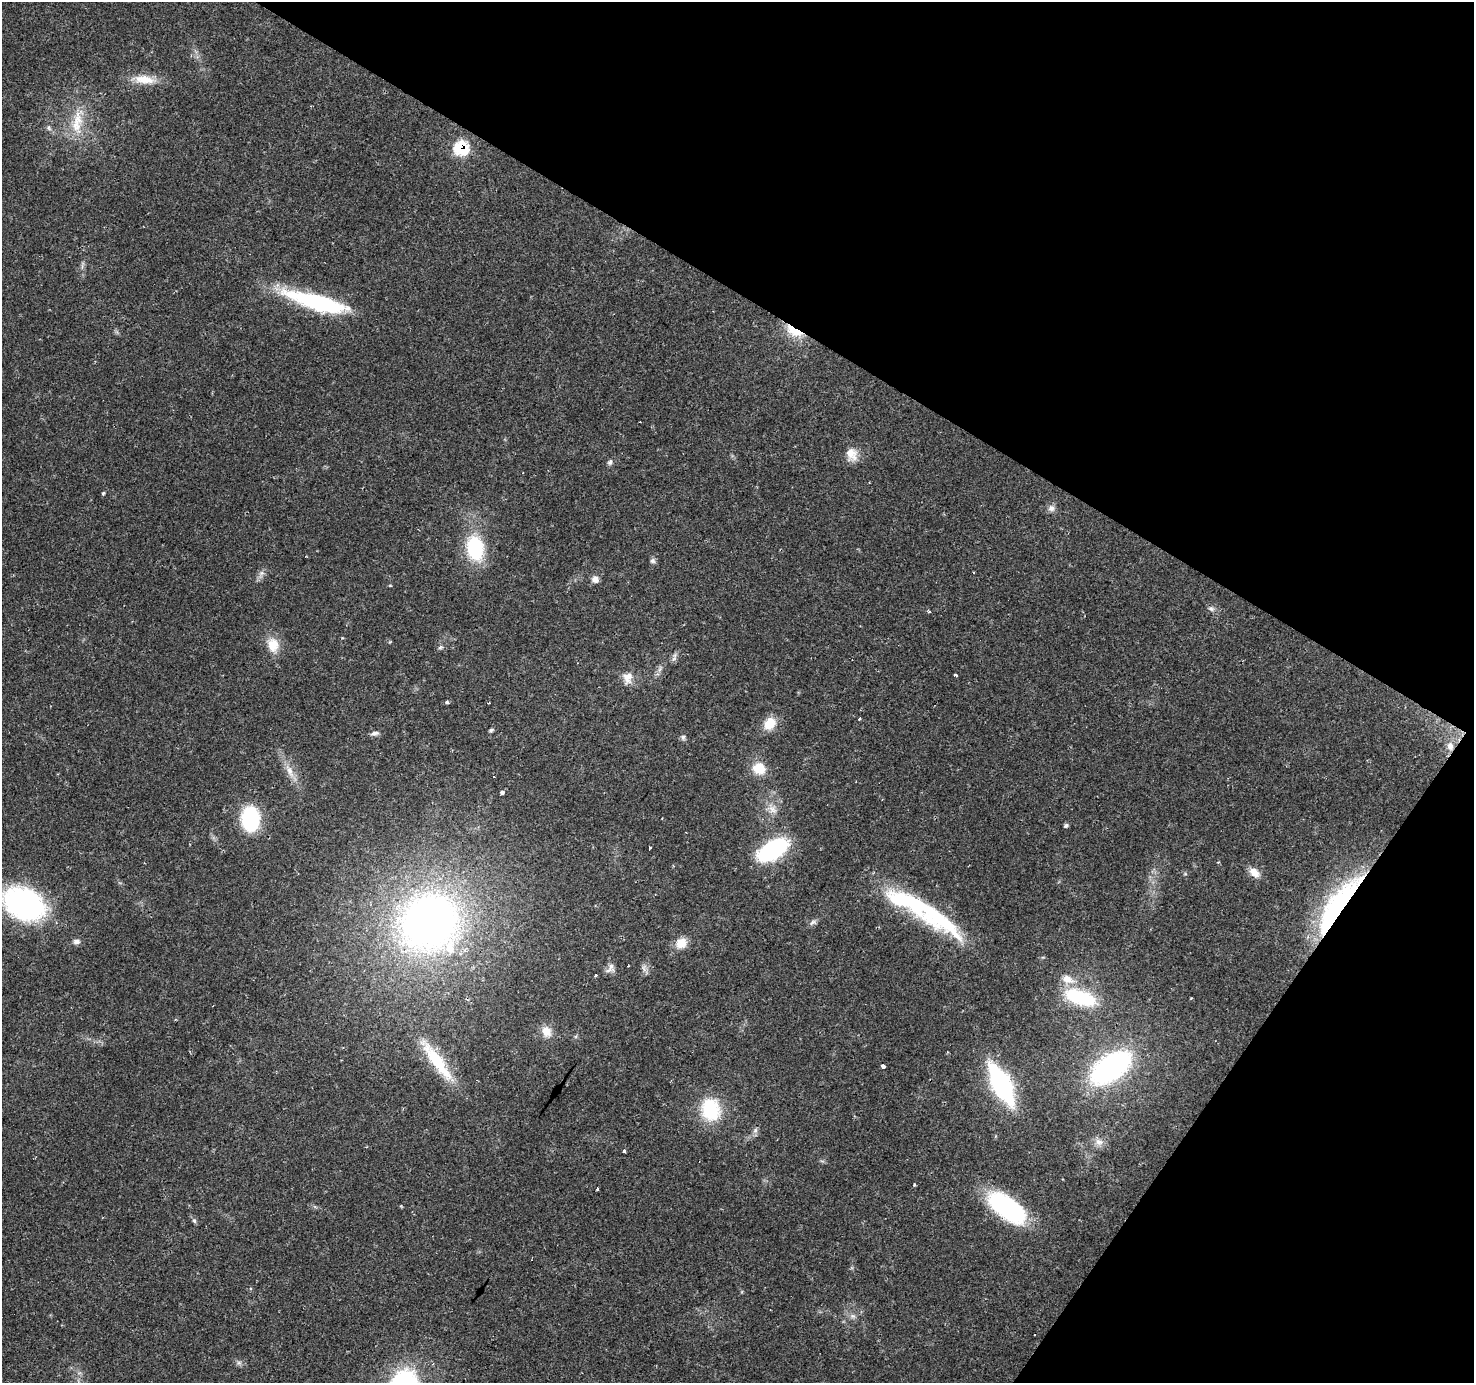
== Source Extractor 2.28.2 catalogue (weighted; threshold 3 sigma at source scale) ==
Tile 8 of 4 x 4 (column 4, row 2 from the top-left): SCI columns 4419-5890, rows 2945-4325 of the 5892 x 5956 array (HDU 1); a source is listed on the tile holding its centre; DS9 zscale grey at full resolution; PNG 1476 x 1385 px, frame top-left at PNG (2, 2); no overlay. Shown black and unused: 30% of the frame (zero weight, under 2 of 3 exposures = <1% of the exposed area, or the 3 px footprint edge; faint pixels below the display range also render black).
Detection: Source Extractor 2.28.2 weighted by HDU 2 'WHT'; one run over the whole footprint, this tile lists its part. Background 0.0702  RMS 0.0048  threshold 0.0218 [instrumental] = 3 sigma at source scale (4.5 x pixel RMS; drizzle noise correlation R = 1.50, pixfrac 1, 0.0396/0.0396 arcsec/px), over >= 5 px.
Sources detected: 79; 5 inside a brighter object's white glare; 2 cosmic-ray / hot-pixel residue — not listed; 2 inside a brighter listed object's ellipse — not listed separately; the other 70 listed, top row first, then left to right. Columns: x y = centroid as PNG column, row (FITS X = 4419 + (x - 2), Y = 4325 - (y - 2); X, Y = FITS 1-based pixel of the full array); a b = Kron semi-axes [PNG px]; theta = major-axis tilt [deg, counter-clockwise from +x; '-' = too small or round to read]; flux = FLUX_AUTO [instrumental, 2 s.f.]
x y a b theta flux
144 79 30 11 -6 9.4
77 121 39 13 78 14
49 128 7 5 -61 1.1
461 148 8 7 - 50
312 301 70 24 -17 33
794 331 23 10 -28 11
640 422 3 3 - 0.63
852 454 18 14 -65 6.1
610 462 8 6 52 1.3
103 493 5 3 - 0.68
1051 508 9 9 - 2.2
475 548 26 17 -79 32
652 561 7 7 - 1.3
973 572 3 2 - 0.66
261 573 8 6 21 1.7
595 579 8 8 - 2.8
390 585 5 3 - 0.4
1211 609 9 6 -16 1.6
929 611 3 3 - 1.6
273 645 19 15 -80 8.4
440 647 6 5 - 0.89
674 659 9 3 45 0.96
660 669 7 4 71 1.2
956 675 3 3 - 3.9
627 678 16 12 85 4.9
447 702 4 3 - 1.8
489 703 3 2 - 0.59
859 719 4 3 - 0.76
770 723 15 12 51 8.7
491 730 5 4 - 1.1
374 733 11 5 9 1.7
683 737 7 5 -77 1.1
1450 746 13 9 -80 4.3
759 768 13 12 - 9.8
290 771 23 7 -65 5.8
494 776 3 2 - 0.62
502 792 3 3 - 5.4
772 809 15 9 -44 3.9
250 819 19 14 -87 46
1066 825 6 4 28 0.88
650 848 3 3 - 2.4
772 850 23 12 30 70
1254 873 14 9 -43 4.8
24 904 34 24 -23 110
1337 905 83 20 55 72
937 917 72 26 -35 51
430 922 49 47 43 290
813 922 10 6 24 1.5
76 942 9 7 7 1.9
681 943 13 10 44 6.9
610 968 17 6 60 2.4
644 968 11 5 -78 1.8
595 975 3 3 - 2.1
1080 997 39 17 -19 31
546 1032 15 12 -67 5.7
947 1052 3 2 - 0.88
437 1061 70 14 -54 25
883 1066 4 3 - 3.3
1111 1067 30 16 35 140
1001 1084 33 12 -62 93
711 1109 26 21 -74 26
755 1130 8 6 69 1.5
1099 1142 11 10 - 3.4
624 1151 3 3 - 1.2
914 1184 4 3 - 0.46
597 1189 3 3 - 13
1006 1208 46 23 -42 51
194 1221 6 5 - 0.94
853 1316 8 6 -20 1.6
239 1363 7 4 0 1.1
Overlapping masked pixels (flux is a lower limit): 4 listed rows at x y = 461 148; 794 331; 1450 746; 1337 905
Isophote crosses this tile's border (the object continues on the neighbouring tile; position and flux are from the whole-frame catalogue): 1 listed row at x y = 24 904